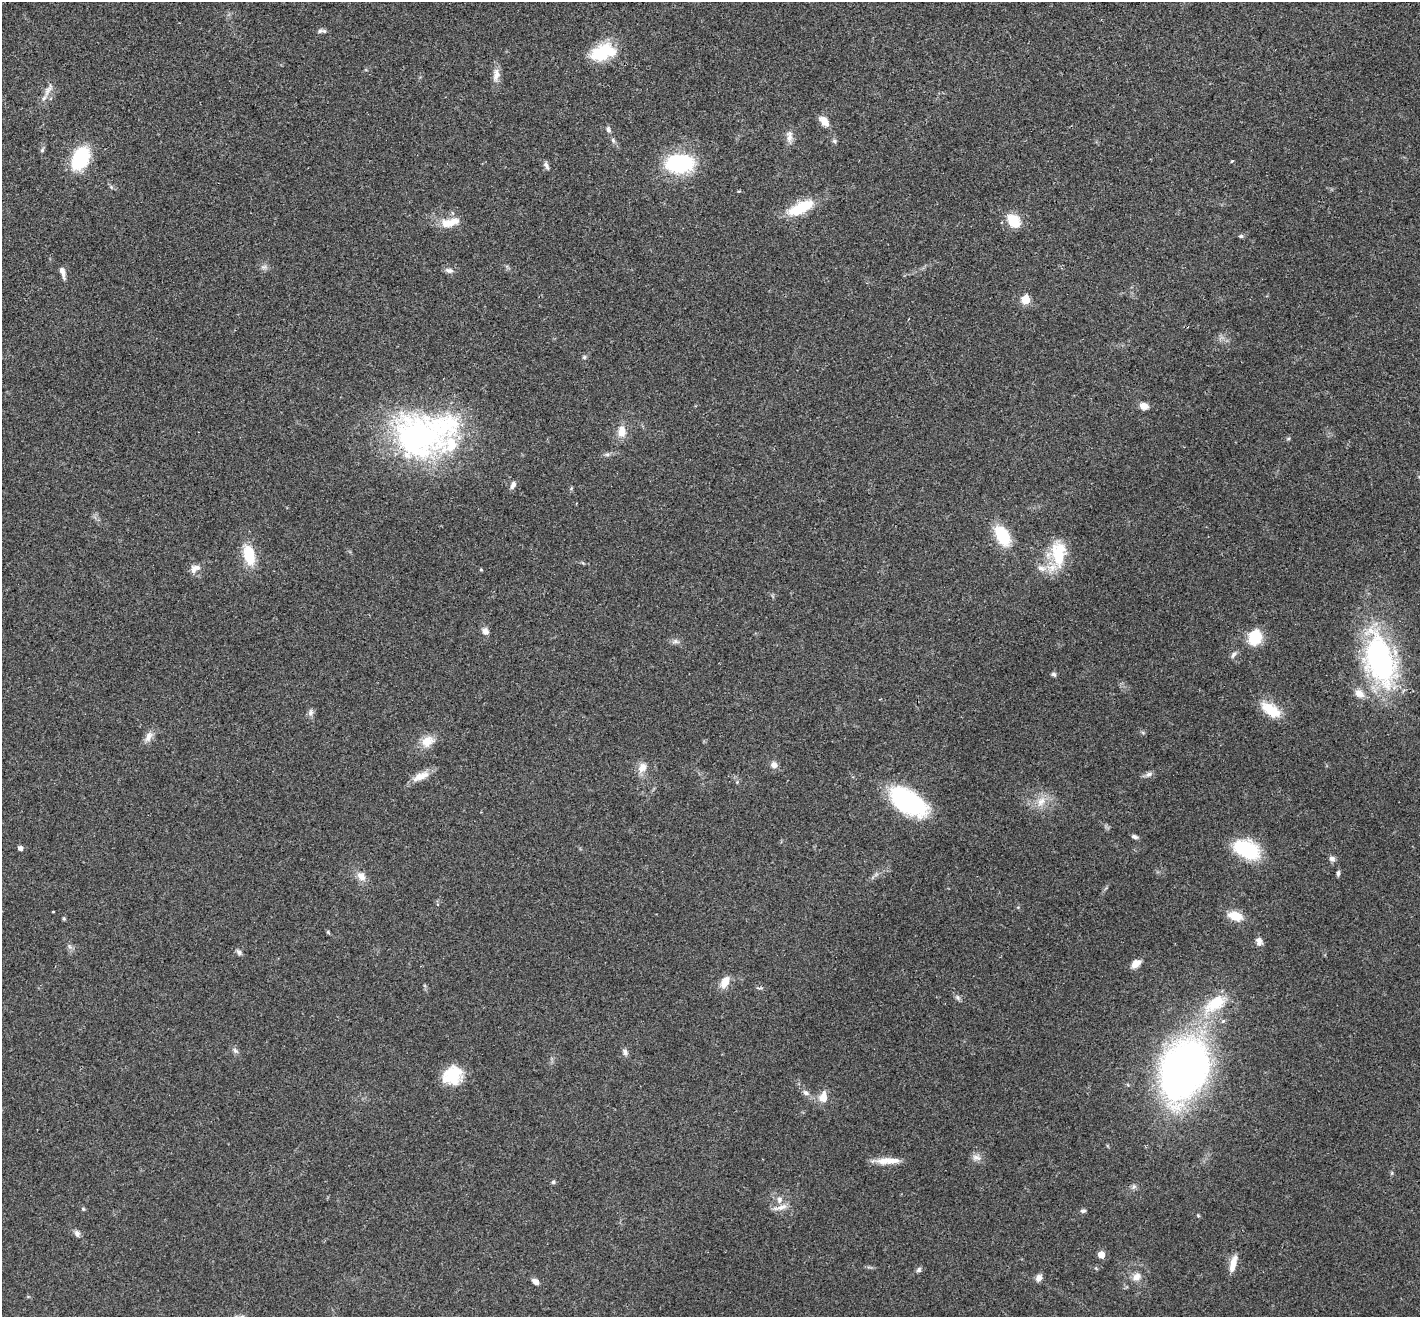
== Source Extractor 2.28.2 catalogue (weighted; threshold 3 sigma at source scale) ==
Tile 10 of 4 x 4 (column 2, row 3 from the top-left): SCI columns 1448-2865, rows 1513-2827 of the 5733 x 5790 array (HDU 1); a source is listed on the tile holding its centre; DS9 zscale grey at full resolution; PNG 1422 x 1319 px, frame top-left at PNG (2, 2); no overlay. Shown black and unused: <1% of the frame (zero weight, under 2 of 3 exposures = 3% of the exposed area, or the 3 px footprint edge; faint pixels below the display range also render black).
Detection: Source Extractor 2.28.2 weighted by HDU 2 'WHT'; one run over the whole footprint, this tile lists its part. Background 0.0446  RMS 0.0066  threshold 0.0298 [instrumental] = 3 sigma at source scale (4.5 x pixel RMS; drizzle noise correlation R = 1.50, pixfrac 1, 0.05/0.05 arcsec/px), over >= 5 px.
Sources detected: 93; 2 inside a brighter listed object's ellipse — not listed separately; the other 91 listed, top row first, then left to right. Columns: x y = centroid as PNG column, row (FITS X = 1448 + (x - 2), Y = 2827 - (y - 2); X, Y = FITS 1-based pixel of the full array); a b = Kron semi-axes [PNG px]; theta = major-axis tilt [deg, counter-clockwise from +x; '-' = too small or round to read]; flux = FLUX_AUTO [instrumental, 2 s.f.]
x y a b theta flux
320 31 9 5 14 1.7
603 52 32 18 19 26
496 75 19 9 84 5.1
48 90 23 7 60 4.6
824 121 12 7 -48 6.3
608 130 9 5 -78 1.9
789 136 18 8 88 4.1
613 140 8 5 -64 1.5
834 141 6 5 - 1.2
42 150 6 5 - 1
80 158 20 13 63 45
1232 161 4 3 - 0.7
679 163 27 18 1 57
546 166 12 5 -66 2
800 208 32 12 26 23
1014 221 19 14 -52 12
451 222 26 11 21 8.6
1241 236 6 5 - 1
264 267 8 6 19 1.9
449 270 11 7 -10 2.4
63 272 15 5 -74 3.3
1025 300 5 5 - 25
584 357 6 5 - 0.95
1144 406 9 7 -17 4.8
622 432 13 9 89 7.3
422 435 76 50 11 170
607 454 7 4 0 1.3
513 485 11 6 65 2.2
1002 536 18 11 -61 30
1058 553 34 18 -88 25
249 555 23 12 -75 19
195 568 14 9 30 4.1
1042 568 15 8 -7 5.3
481 570 4 3 - 0.72
485 631 9 8 - 2.9
1255 637 14 11 68 22
675 641 7 7 - 1.9
1233 655 10 5 52 1.8
1380 659 53 27 -73 140
1054 674 6 5 - 1.3
1359 693 14 9 -34 5.3
1271 710 26 12 -33 16
311 713 11 7 80 2.2
148 737 17 8 66 4.4
427 741 17 13 31 8.7
774 765 7 7 - 3.5
642 767 14 12 59 5.5
1149 774 10 6 22 2.3
421 776 24 9 24 7.3
737 782 4 4 - 0.72
908 802 35 18 -33 88
1041 802 16 10 51 7.2
1134 837 8 5 -21 1.6
20 848 4 4 - 2.8
1247 849 25 15 -26 43
1332 859 8 7 - 2.3
1338 873 8 4 85 1.4
361 876 14 9 -50 5.2
1018 907 5 3 - 0.57
1235 916 16 9 -16 11
64 919 5 4 - 0.76
328 932 7 4 -46 0.75
1259 941 9 7 -69 3.3
70 947 6 5 - 1.4
239 952 9 6 -53 1.6
1136 964 12 7 37 4.7
725 982 16 9 61 6.8
958 997 8 6 -56 1.6
1215 1004 32 17 36 24
235 1051 9 6 -48 1.8
625 1052 9 6 -65 2.3
1183 1070 57 39 70 320
452 1075 22 19 35 20
806 1093 10 6 -32 2.5
823 1097 15 10 76 6.6
976 1157 13 8 -13 3.4
891 1161 30 8 -1 8.3
1392 1173 6 4 -73 0.74
553 1182 5 5 - 1
779 1200 9 7 -87 2.8
780 1207 21 6 14 4.5
83 1209 5 4 - 0.8
1083 1211 7 5 11 1.5
1198 1216 5 4 - 0.7
77 1233 9 7 -66 2.1
1101 1255 5 5 - 9.7
1233 1263 21 7 75 7.1
919 1270 7 6 - 1.6
1136 1277 12 9 40 4.2
1038 1278 9 7 62 3.3
535 1282 7 5 -36 3.8